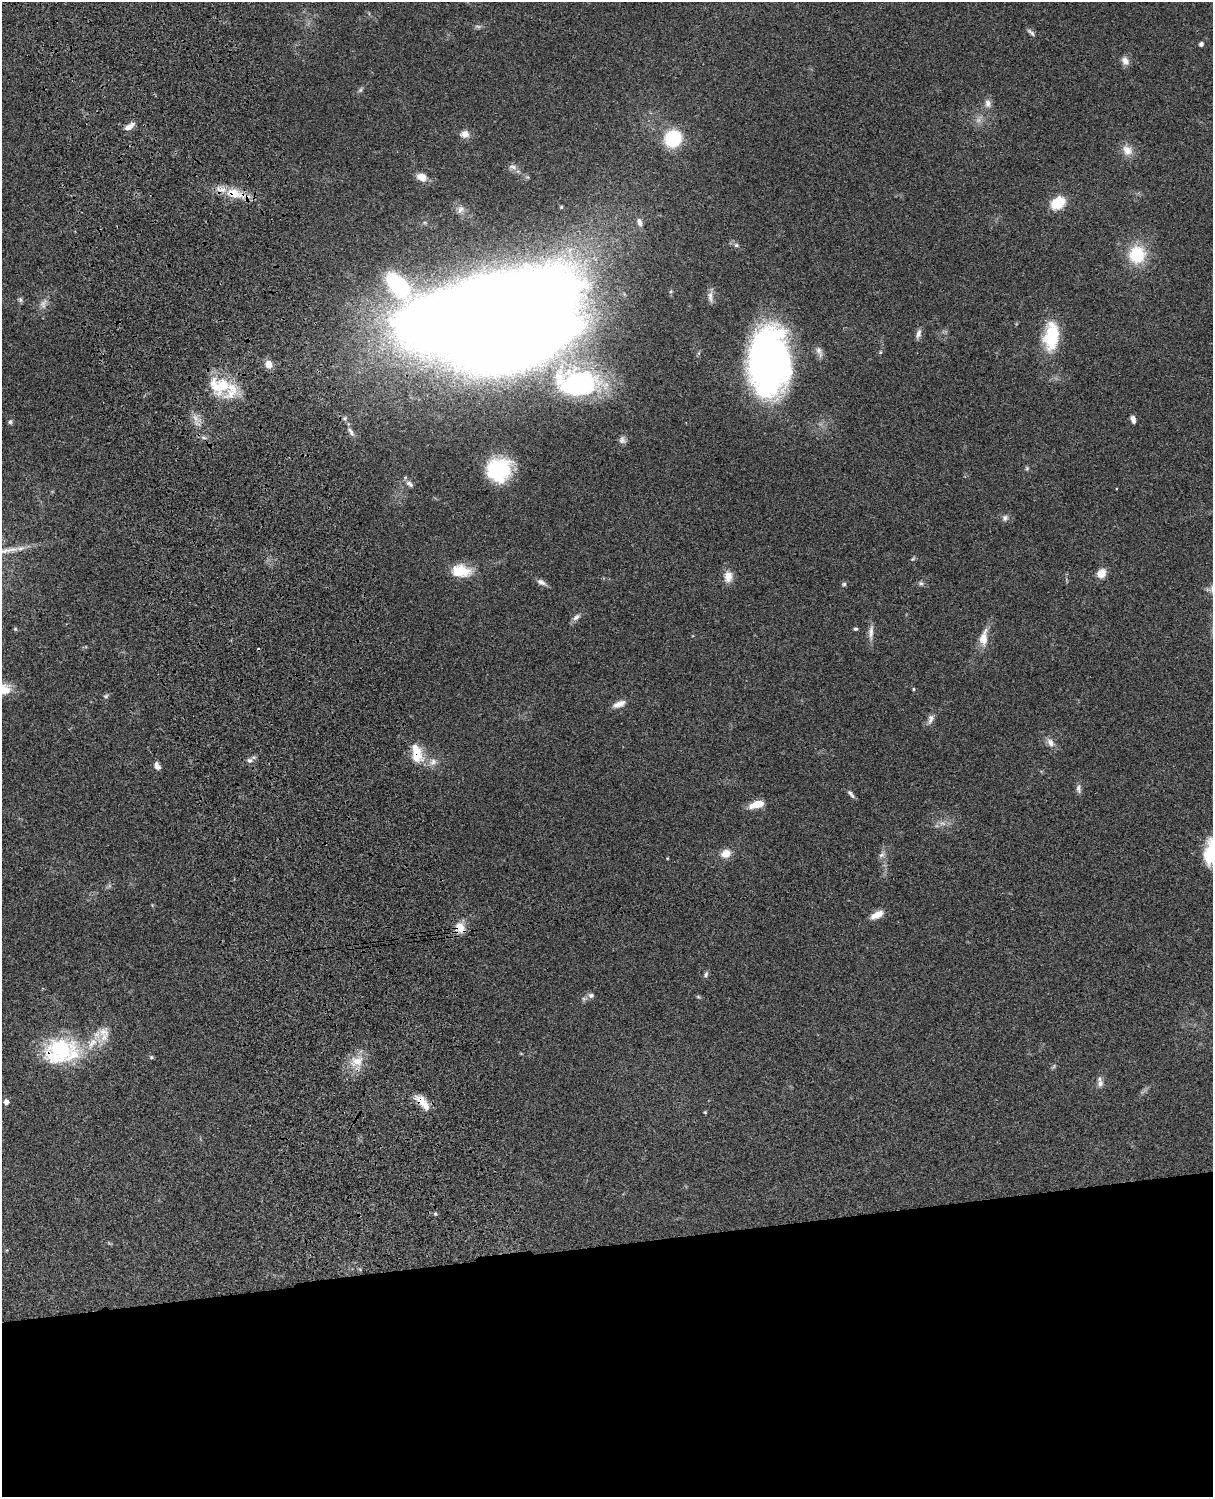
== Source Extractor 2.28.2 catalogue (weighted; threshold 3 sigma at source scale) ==
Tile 11 of 4 x 3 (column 3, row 3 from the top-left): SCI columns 2545-3755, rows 277-1771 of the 5086 x 4926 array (HDU 1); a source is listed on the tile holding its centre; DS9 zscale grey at full resolution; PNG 1215 x 1499 px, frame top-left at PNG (2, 2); no overlay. Shown black and unused: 17% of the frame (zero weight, under 3 of 4 exposures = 6% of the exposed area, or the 3 px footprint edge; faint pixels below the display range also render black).
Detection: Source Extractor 2.28.2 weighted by HDU 2 'WHT'; one run over the whole footprint, this tile lists its part. Background 0.0785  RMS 0.0058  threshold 0.0259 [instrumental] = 3 sigma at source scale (4.5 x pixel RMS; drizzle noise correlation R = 1.50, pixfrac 1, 0.05/0.05 arcsec/px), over >= 5 px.
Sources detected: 96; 4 too faint to see at this stretch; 1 inside a brighter object's white glare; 2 cosmic-ray / hot-pixel residue — not listed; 7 inside a brighter listed object's ellipse — not listed separately; the other 82 listed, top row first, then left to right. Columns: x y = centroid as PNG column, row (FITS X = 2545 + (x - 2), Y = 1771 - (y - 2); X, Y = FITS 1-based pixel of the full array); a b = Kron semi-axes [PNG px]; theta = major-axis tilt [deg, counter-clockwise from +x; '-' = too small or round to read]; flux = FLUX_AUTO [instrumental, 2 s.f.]
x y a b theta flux
1031 32 12 5 -40 1.6
1201 44 4 4 - 1.9
1125 61 12 9 -62 3.2
360 90 7 5 46 1.1
988 103 11 9 -86 3.1
129 126 14 6 33 3.7
465 134 12 9 8 3.9
673 138 15 13 46 34
1127 150 15 13 -49 5.9
513 167 12 6 -13 2.3
422 177 11 8 -22 5.8
1058 203 10 8 34 24
561 207 5 4 - 0.63
460 210 11 7 65 2.6
640 222 11 7 -74 2.8
736 245 7 5 -14 1.4
1137 254 14 13 - 29
398 285 317 75 -45 470
710 297 17 6 -86 3.1
20 300 7 6 - 1.2
43 304 16 8 75 3.6
489 316 106 57 6 3600
918 334 12 6 74 2.4
1051 336 33 17 85 27
819 350 12 8 -66 2.8
880 352 5 5 - 0.72
769 361 45 27 88 340
269 364 7 7 - 6.1
578 382 59 33 -4 100
214 385 34 13 -65 12
232 390 28 17 64 15
1133 419 8 5 -76 2.5
10 422 6 5 - 1.2
351 432 14 5 -58 2.4
622 440 10 8 -73 2.2
1027 468 6 5 - 0.9
409 484 11 6 -34 2.2
1005 518 9 7 49 2
20 548 11 5 11 2.6
913 559 8 3 45 0.78
461 571 24 14 -7 14
1101 573 9 8 - 6.6
728 576 15 11 86 5.6
541 582 12 7 -25 2.6
921 583 7 6 - 1.3
844 584 6 5 - 0.99
576 617 12 6 37 2.3
15 629 5 5 - 0.66
855 629 5 4 - 0.84
871 632 22 7 86 3.9
984 638 25 10 81 7.5
3 689 20 14 -1 9.2
913 689 4 4 - 0.59
106 696 7 5 4 1.1
619 704 16 7 21 4.4
931 719 14 7 70 2.9
1050 743 13 8 -57 3.6
417 753 25 13 -76 13
250 760 7 6 - 1.8
433 762 12 9 36 3.8
157 766 10 7 -63 2.4
1078 788 12 7 -88 2.2
851 794 12 5 -51 1.9
757 804 15 7 16 9.5
1211 851 27 14 77 23
726 853 10 9 - 6.5
881 855 8 6 17 1.8
667 858 4 3 - 0.44
877 915 16 7 25 5.6
460 927 15 12 -58 6.7
706 974 9 5 74 1.3
591 995 9 7 -13 1.9
698 997 6 4 -2 0.72
104 1032 17 14 -22 7.3
60 1049 41 29 4 49
151 1057 5 5 - 0.85
357 1061 20 14 17 10
1100 1083 12 7 85 2.6
420 1100 17 10 -40 7.1
6 1102 6 5 - 2.7
705 1112 4 4 - 0.62
435 1214 5 4 - 0.71
Overlapping masked pixels (flux is a lower limit): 5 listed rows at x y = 398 285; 417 753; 460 927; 60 1049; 420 1100
Isophote crosses this tile's border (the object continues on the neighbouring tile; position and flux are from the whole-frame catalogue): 3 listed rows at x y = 398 285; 3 689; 1211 851